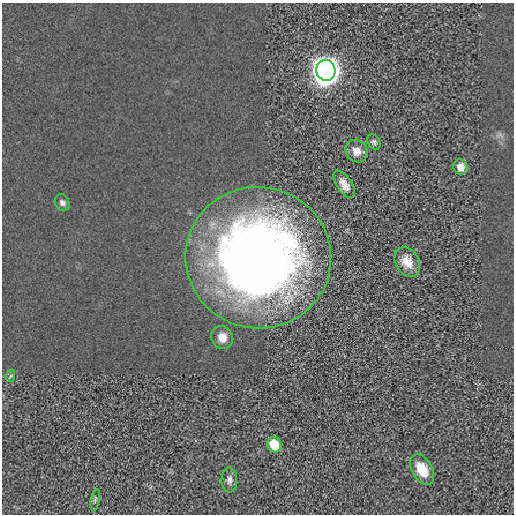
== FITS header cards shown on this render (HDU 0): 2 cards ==
NAXIS1  =                  512 / length of data axis 1
NAXIS2  =                  512 / length of data axis 2

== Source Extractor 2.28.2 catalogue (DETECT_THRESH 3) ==
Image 512 x 512 px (HDU 0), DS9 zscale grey, 1 PNG px = 1 image px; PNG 516 x 516 px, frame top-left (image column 1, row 512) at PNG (2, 3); each listed source drawn as its Kron ellipse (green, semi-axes under 4 px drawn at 4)
Background -2.75e-04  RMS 0.0067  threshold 0.0202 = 3 sigma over >= 5 px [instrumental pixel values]
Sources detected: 14; all 14 listed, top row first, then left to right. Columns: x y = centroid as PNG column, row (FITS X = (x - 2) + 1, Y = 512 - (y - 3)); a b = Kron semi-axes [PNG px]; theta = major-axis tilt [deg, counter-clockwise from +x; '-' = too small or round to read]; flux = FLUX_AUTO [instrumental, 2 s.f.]
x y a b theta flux
326 70 10 9 - 750
374 142 8 6 -57 0.97
356 151 12 10 -51 3.8
461 167 8 7 - 3.8
344 184 16 7 -56 3.7
62 203 9 7 -63 1.4
258 258 73 70 -10 410
407 262 16 11 -61 5.3
222 337 12 10 -60 3.9
10 376 6 4 71 0.72
274 445 8 7 - 9.3
422 469 16 10 -60 8
229 480 12 8 -89 2.1
95 500 11 2 78 0.63